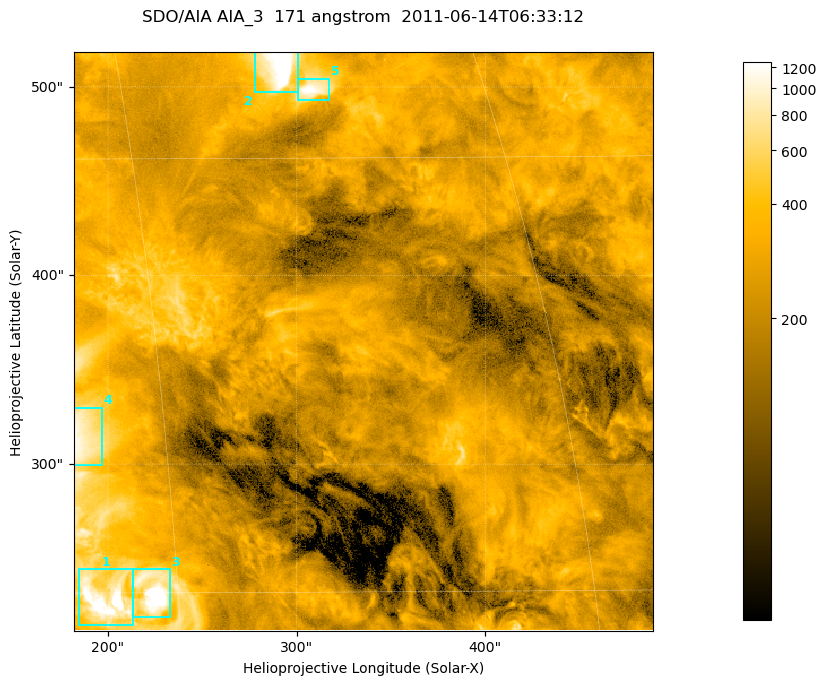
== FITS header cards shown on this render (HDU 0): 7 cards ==
TELESCOP= 'SDO/AIA '
INSTRUME= 'AIA_3   '
WAVELNTH=                  171
WAVEUNIT= 'angstrom'
DATE-OBS= '2011-06-14T06:33:12.34'
CTYPE1  = 'HPLN-TAN'
CTYPE2  = 'HPLT-TAN'

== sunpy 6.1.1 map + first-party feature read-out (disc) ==
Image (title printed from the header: SDO/AIA AIA_3  171 angstrom  2011-06-14T06:33:12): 512 x 512 px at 0.599 arcsec/px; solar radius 945 arcsec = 1576 px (partial field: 3.4% of the solar disc is inside the frame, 100% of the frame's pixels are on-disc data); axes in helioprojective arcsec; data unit not stated in the header (colour bar unlabelled)
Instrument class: DISC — disc imager (sunpy class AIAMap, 171 A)
Bright regions (active regions / flare kernels): reference = the on-disc median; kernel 5 px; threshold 5 sigma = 449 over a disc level ~240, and >= 1.15x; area >= 262 px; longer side >= 6 px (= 3.6 arcsec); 5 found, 5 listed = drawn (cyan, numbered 1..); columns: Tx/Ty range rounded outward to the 2 arcsec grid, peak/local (2 s.f.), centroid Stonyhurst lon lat
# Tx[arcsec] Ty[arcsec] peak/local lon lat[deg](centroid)
1 184..214 214..244 11 +12 +15
2 276..302 496..520 7 +21 +33
3 212..234 218..244 8.8 +14 +15
4 182..198 298..330 5.3 +12 +20
5 300..318 492..506 5.2 +23 +33